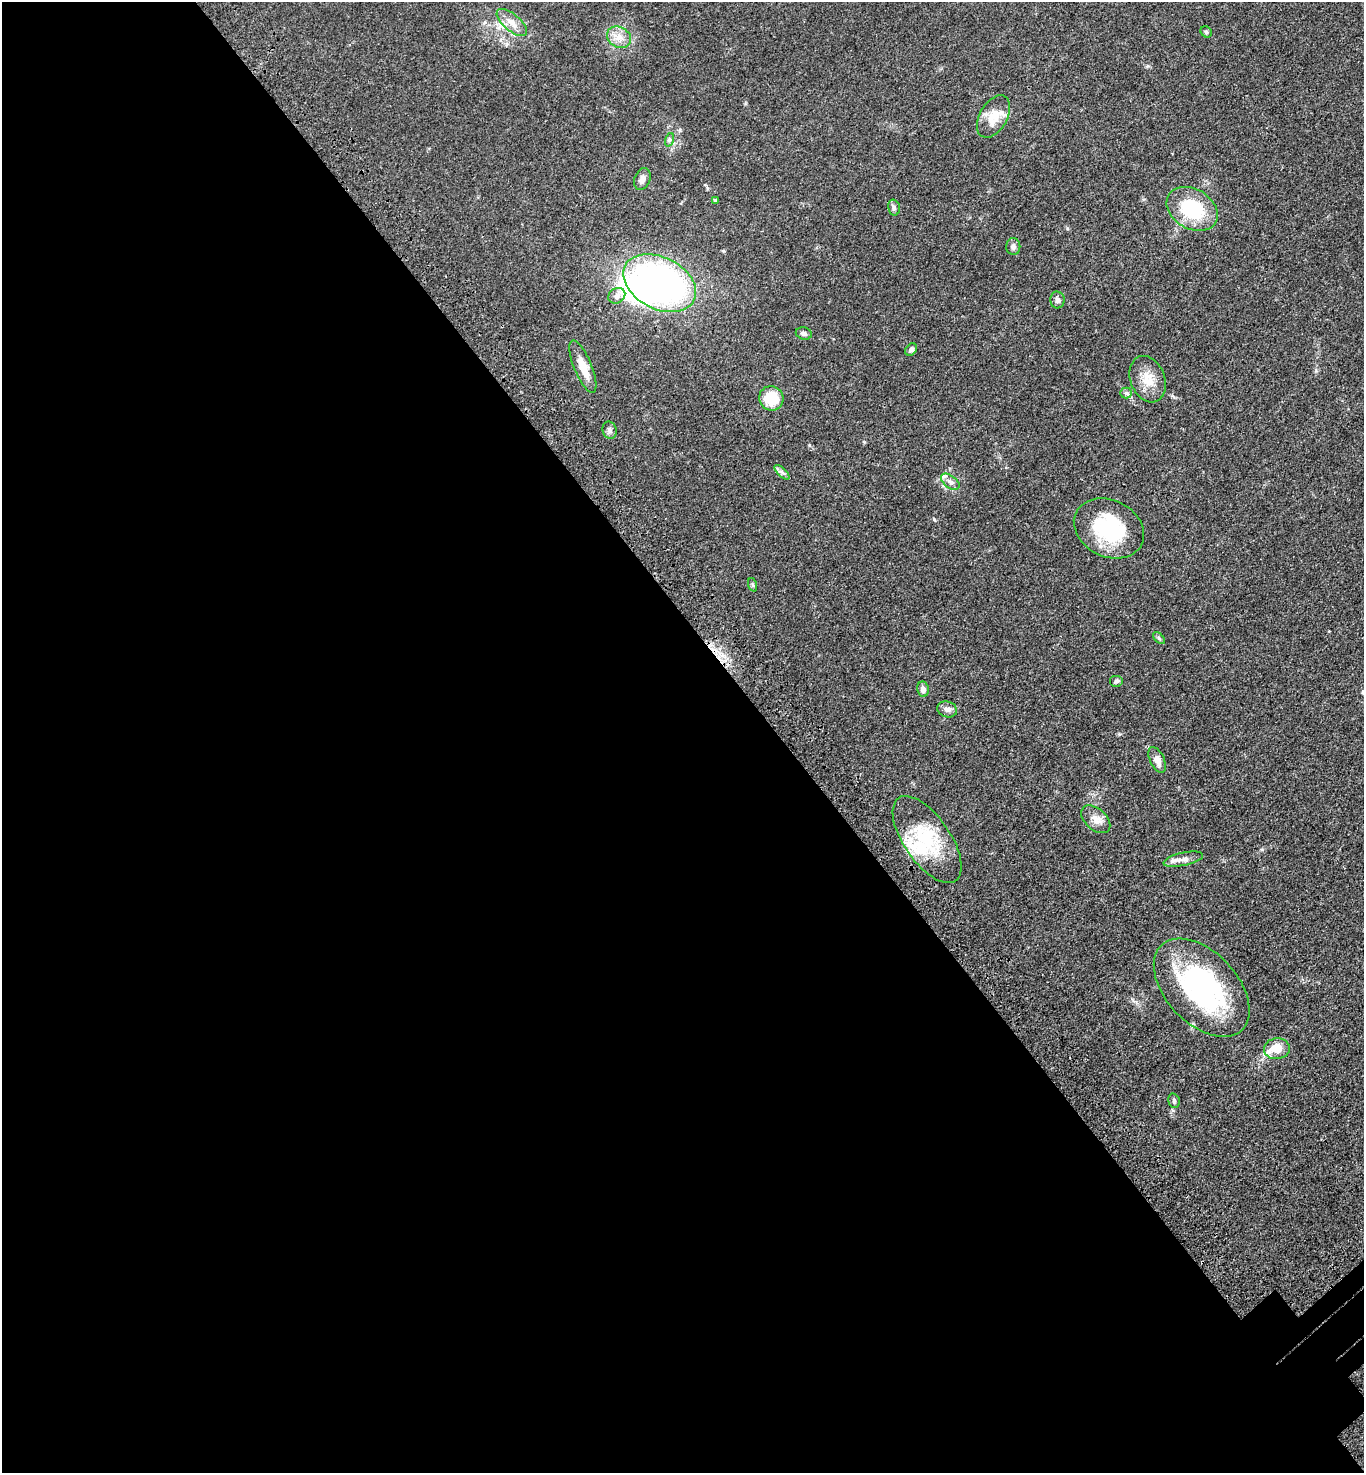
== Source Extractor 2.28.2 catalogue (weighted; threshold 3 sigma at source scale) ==
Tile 9 of 4 x 4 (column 1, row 3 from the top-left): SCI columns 250-1611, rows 1573-3043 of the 6086 x 6089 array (HDU 1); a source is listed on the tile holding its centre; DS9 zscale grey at full resolution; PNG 1366 x 1475 px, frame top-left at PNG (2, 2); each listed source drawn as its Kron ellipse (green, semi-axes under 4 px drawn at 4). Shown black and unused: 58% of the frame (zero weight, under 3 of 4 exposures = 6% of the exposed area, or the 3 px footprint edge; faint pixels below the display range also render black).
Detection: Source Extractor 2.28.2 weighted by HDU 2 'WHT'; one run over the whole footprint, this tile lists its part. Background 0.0454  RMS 0.0052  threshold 0.0235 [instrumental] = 3 sigma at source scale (4.5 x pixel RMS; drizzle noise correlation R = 1.50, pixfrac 1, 0.05/0.05 arcsec/px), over >= 5 px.
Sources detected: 41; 1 inside a brighter object's white glare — neither listed nor drawn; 5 inside a brighter listed object's ellipse — not listed separately; the other 35 listed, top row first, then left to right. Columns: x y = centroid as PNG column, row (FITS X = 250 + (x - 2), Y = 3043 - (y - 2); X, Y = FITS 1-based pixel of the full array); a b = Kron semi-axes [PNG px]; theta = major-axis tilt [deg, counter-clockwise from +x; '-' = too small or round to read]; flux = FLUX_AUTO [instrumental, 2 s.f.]
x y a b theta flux
512 22 18 8 -40 5
1206 32 6 5 - 0.78
619 37 13 10 -30 5
993 116 23 13 60 9.9
669 140 7 4 72 0.93
642 179 11 7 67 2.6
715 200 4 3 - 0.65
894 208 8 6 -77 1.3
1192 209 27 20 -30 31
1013 247 8 7 - 1.7
660 283 38 26 -27 170
617 296 9 7 35 2.5
1057 300 8 7 - 1.7
804 333 8 6 -14 1.4
911 350 7 5 48 1.5
583 367 28 9 -68 8.2
1148 379 24 17 -69 9.7
1126 393 5 5 - 1
771 398 12 12 - 15
610 430 9 7 -75 1.7
782 472 9 3 -45 1.3
950 482 10 6 -37 2.1
1109 528 37 28 -27 37
753 585 7 4 -71 0.81
1159 638 7 4 -46 0.86
1117 681 7 6 - 1.1
923 689 7 6 - 2.3
947 709 10 8 -15 2.1
1157 760 14 7 -65 3.7
1096 819 17 10 -42 4.5
927 840 50 23 -56 32
1183 859 20 6 12 3.2
1202 988 59 35 -47 90
1277 1049 13 10 4 8.3
1174 1101 7 5 -76 1.1
Unlisted compact peaks at least as high as the median listed source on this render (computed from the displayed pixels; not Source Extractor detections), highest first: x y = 1148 66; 1119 734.